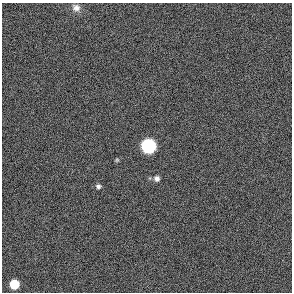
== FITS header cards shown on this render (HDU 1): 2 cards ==
NAXIS1  =                  290 / length of data axis 1
NAXIS2  =                  290 / length of data axis 2

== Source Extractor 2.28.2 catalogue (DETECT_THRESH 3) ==
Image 290 x 290 px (HDU 1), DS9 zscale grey, 1 PNG px = 1 image px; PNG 294 x 294 px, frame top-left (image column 1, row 290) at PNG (2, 3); no overlay
Background -0.979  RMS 66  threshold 197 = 3 sigma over >= 5 px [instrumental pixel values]
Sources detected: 6; all 6 listed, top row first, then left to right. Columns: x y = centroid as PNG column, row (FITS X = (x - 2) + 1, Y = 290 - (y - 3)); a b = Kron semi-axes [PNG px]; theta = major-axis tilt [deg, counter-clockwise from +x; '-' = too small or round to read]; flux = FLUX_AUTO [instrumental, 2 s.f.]
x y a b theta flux
76 8 11 9 -17 2.5e+04
148 146 7 7 - 1.3e+06
117 160 6 5 - 5.7e+03
157 178 7 6 - 1.7e+04
98 186 6 6 - 1.1e+04
14 284 6 6 - 1.7e+05